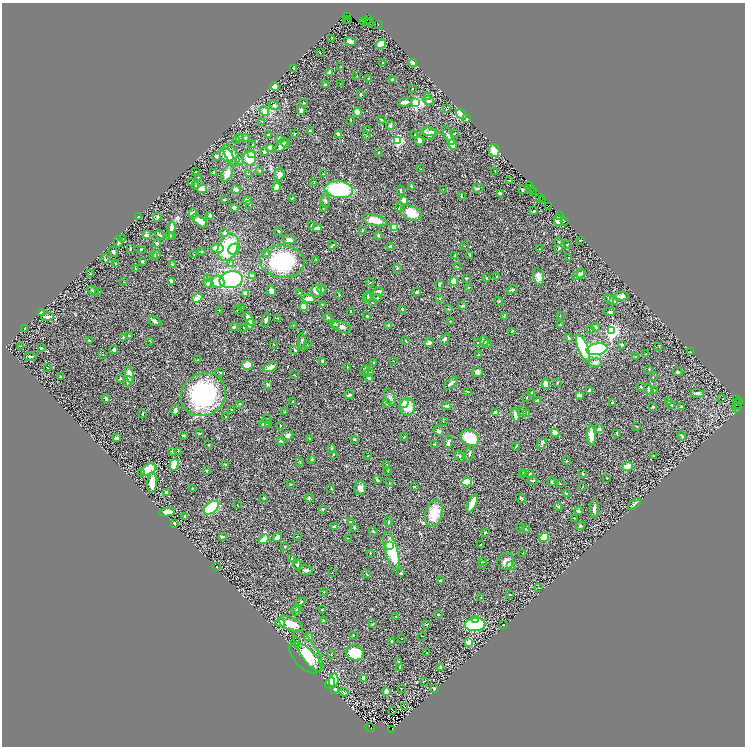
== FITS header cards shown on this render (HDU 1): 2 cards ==
NAXIS1  =                 1485
NAXIS2  =                 1488

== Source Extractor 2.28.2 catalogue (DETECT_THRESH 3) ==
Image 1485 x 1488 px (HDU 1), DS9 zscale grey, zoomed out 1/2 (1 PNG px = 2 x 2 image px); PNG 747 x 748 px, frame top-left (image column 1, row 1487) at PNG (2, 3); each listed source drawn as its Kron ellipse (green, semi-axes under 4 px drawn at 4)
Background 0.719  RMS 0.031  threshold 0.0922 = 3 sigma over >= 5 px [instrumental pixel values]
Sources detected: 569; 64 cannot appear on this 1/2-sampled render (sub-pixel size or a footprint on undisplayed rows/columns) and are neither listed nor drawn; of the other 505, the 500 brightest by FLUX_AUTO listed and drawn (5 fainter detections omitted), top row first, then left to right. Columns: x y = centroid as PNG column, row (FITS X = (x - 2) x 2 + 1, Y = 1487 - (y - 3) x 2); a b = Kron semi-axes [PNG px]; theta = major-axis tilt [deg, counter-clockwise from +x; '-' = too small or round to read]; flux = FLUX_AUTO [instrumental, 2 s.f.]
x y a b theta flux
348 16 2 1 - 5.5
369 19 2 1 - 14
346 20 3 2 - 110
349 21 2 1 - 44
367 21 3 1 - 110
364 22 3 1 - 95
369 22 4 2 - 49
378 25 3 1 - 28
332 38 2 1 - 1.7
350 42 6 4 -22 17
381 44 5 4 - 59
320 53 2 1 - 1.5
383 63 2 1 - 3
413 63 4 4 - 9.6
341 67 3 2 - 4.6
294 68 2 2 - 2.6
330 72 3 3 - 27
357 76 2 2 - 2.6
368 79 2 2 - 3.8
392 79 3 3 - 8.8
340 84 2 2 - 1.9
325 85 3 2 - 4.3
275 86 4 3 - 38
413 89 2 1 - 3
361 94 2 2 - 8.1
427 96 4 3 - 20
429 101 5 4 - 18
303 102 3 2 - 3.1
404 102 7 3 4 33
416 103 4 3 - 1000
274 105 6 3 -33 9.7
446 109 2 2 - 3.3
301 110 4 4 - 23
264 111 5 4 - 53
357 112 4 4 - 42
461 114 6 4 -33 110
381 119 4 2 - 3.8
467 119 4 3 - 4.2
351 120 4 1 - 2.9
262 121 3 2 - 3.4
390 125 4 3 - 14
368 130 2 2 - 1.6
310 131 3 2 - 8.7
430 132 8 4 -8 17
428 133 8 6 -7 21
295 134 2 2 - 4.5
338 134 3 3 - 18
454 134 3 2 - 2.3
268 135 3 2 - 9.1
414 135 2 1 - 1.6
448 135 10 3 -62 17
366 136 2 2 - 2
240 137 3 2 - 7
245 138 3 3 - 9.7
279 138 3 3 - 6.9
237 141 3 2 - 3.2
398 141 3 3 - 850
420 141 5 4 - 18
252 144 2 2 - 2.6
286 144 4 3 - 9.2
282 145 8 4 55 32
452 145 5 3 - 60
269 147 3 2 - 28
494 150 6 5 - 52
264 151 3 2 - 14
379 152 2 2 - 2.8
251 153 2 2 - 45
226 155 8 6 -47 90
231 155 11 6 -60 52
216 156 3 2 - 17
249 158 7 7 - 120
239 160 5 3 - 8.7
421 169 2 2 - 2.8
260 171 3 2 - 2.5
495 171 2 1 - 1.8
195 172 2 2 - 4.3
214 173 3 2 - 12
227 173 9 5 60 53
249 174 2 2 - 5.3
279 174 6 5 - 31
323 174 3 2 - 4.3
198 177 3 2 - 2.7
509 180 2 2 - 1.7
191 183 3 2 - 8.7
314 183 3 2 - 3.4
195 185 3 2 - 2.9
530 185 2 1 - 4.8
412 186 3 3 - 4.6
276 187 5 3 - 47
478 188 5 3 - 7.6
202 189 5 4 - 49
443 189 2 1 - 1.7
531 189 3 1 - 7.1
236 190 5 3 - 24
339 190 14 8 -8 500
401 190 4 2 - 9
522 190 3 2 - 6.4
532 190 3 1 - 23
534 191 3 1 - 27
500 194 3 3 - 12
461 195 3 2 - 4.4
540 197 3 1 - 31
292 198 3 3 - 4.4
542 199 2 1 - 17
224 200 2 2 - 6.9
247 200 4 3 - 27
404 200 2 2 - 84
325 201 7 3 -82 9.2
250 204 3 2 - 4.1
548 206 2 1 - 15
234 208 3 3 - 14
399 208 4 3 - 6.9
323 209 2 1 - 3.1
534 211 3 2 - 6.8
193 213 5 4 - 17
411 213 11 7 -24 110
210 215 2 2 - 12
560 216 3 1 - 30
138 217 3 2 - 9.7
157 217 4 3 - 6.8
375 220 12 5 -14 66
558 220 6 4 -76 100
200 221 9 4 -39 33
565 221 2 1 - 4.2
311 226 4 2 - 5.4
171 227 5 2 - 42
394 227 3 2 - 160
317 228 4 3 - 22
362 230 3 3 - 4.5
278 231 3 3 - 5
224 233 3 3 - 8.9
146 235 2 2 - 50
160 235 5 3 - 5.4
378 235 3 3 - 14
170 236 4 3 - 6.6
172 236 2 2 - 3.5
123 239 2 1 - 1.6
289 240 7 4 -8 29
580 240 3 2 - 2
118 242 5 2 - 11
559 242 3 2 - 5.6
157 243 4 3 - 5.2
567 244 3 2 - 3.1
332 245 4 2 - 7.5
464 246 2 1 - 1.4
228 247 14 9 66 280
390 247 3 2 - 26
130 248 2 2 - 6.6
217 248 6 3 -10 45
141 249 3 2 - 3.6
234 249 6 5 - 67
539 249 2 1 - 2.1
559 249 4 3 - 5.8
114 252 5 3 - 9.1
201 252 2 2 - 13
194 254 3 3 - 3.4
267 254 4 3 - 5.4
156 255 3 2 - 23
455 255 3 2 - 5.5
470 255 4 2 - 4.6
153 256 2 1 - 1.8
569 257 3 2 - 3.5
105 259 5 2 - 4.5
316 259 4 2 - 5
142 261 3 3 - 10
282 262 22 16 -3 440
115 263 2 1 - 3.5
231 263 4 3 - 4.9
172 264 3 2 - 7.5
457 267 3 2 - 4.4
135 268 3 2 - 2.6
397 268 2 2 - 5.6
90 274 2 2 - 4.8
581 274 5 3 - 11
579 275 7 4 31 15
252 276 4 3 - 9.3
497 276 3 2 - 4.6
538 276 8 5 -78 44
467 278 3 2 - 4.3
486 278 2 2 - 2.7
207 279 4 3 - 13
231 280 12 8 10 730
123 281 3 1 - 2.2
171 281 3 2 - 19
454 281 4 3 - 96
218 282 6 6 - 140
370 282 4 2 - 3.1
208 283 4 4 - 24
439 284 4 3 - 7.4
469 288 2 2 - 5.9
322 289 4 3 - 8.6
512 290 5 3 - 8.5
93 291 6 3 -31 10
271 291 5 4 - 37
317 291 6 5 - 40
99 292 2 2 - 3.3
378 292 5 3 - 25
417 292 4 3 - 10
245 293 4 3 - 15
299 293 3 3 - 3.9
339 295 3 2 - 4.5
368 296 4 3 - 7.1
621 296 7 3 -2 19
197 298 5 3 - 50
368 298 5 4 - 6.7
377 298 3 2 - 7.4
309 299 7 4 -2 49
440 299 3 2 - 2.4
609 299 5 3 - 10
499 301 4 3 - 4.9
613 301 3 3 - 15
372 303 2 2 - 4.3
322 304 3 2 - 3.7
462 306 3 3 - 5.7
304 307 4 3 - 63
241 308 2 2 - 4.4
238 309 3 2 - 3.7
449 309 3 2 - 3.6
219 310 2 1 - 1.9
403 310 4 3 - 12
350 311 4 2 - 4.1
41 312 3 2 - 9.5
609 312 5 3 - 9.7
560 315 2 2 - 2
367 316 3 2 - 5.9
47 317 6 3 7 21
504 317 3 2 - 3.7
278 318 3 2 - 3.1
328 318 4 3 - 7.5
249 319 7 4 -58 46
266 320 7 3 80 10
155 321 7 4 -27 12
450 321 2 2 - 1.9
250 324 5 3 - 29
335 324 5 3 - 14
293 325 2 2 - 2.2
388 325 2 2 - 9.5
560 325 3 2 - 4.1
234 327 4 3 - 9.1
342 327 10 5 -20 25
596 327 4 3 - 13
25 328 3 2 - 5
243 328 2 2 - 3.4
591 329 3 2 - 2
512 331 3 2 - 2.7
612 331 3 3 - 1500
129 335 2 2 - 3.5
123 337 4 3 - 4.4
569 338 3 3 - 4.5
445 339 6 3 54 9.9
89 340 3 2 - 3.7
150 341 2 2 - 2.4
406 341 3 2 - 4.7
484 341 5 4 - 21
302 342 8 2 -79 9.3
429 343 5 3 - 13
478 343 3 3 - 4
274 344 2 2 - 5.6
487 344 3 2 - 3.6
307 345 3 2 - 3.7
621 345 4 3 - 8.7
20 346 2 2 - 1.9
659 346 3 2 - 2.8
41 348 3 3 - 4.8
583 348 14 5 -68 340
114 349 4 3 - 13
597 349 10 6 10 590
295 350 4 2 - 9.5
690 352 2 2 - 3.9
646 354 2 2 - 2.7
103 355 2 1 - 1.6
479 355 4 3 - 6.9
636 356 2 2 - 1.8
30 357 6 3 -7 7.1
198 359 3 2 - 3
322 361 3 2 - 8.4
394 361 2 2 - 1.8
374 363 3 2 - 4.9
596 363 6 4 1 14
247 365 6 4 6 63
271 367 7 3 22 43
347 367 2 2 - 3.2
47 368 2 1 - 1.7
649 369 2 2 - 3.8
365 370 5 3 - 11
477 372 5 5 - 17
678 372 5 4 - 7.8
220 373 3 2 - 3.1
369 373 4 3 - 5.7
130 374 8 4 -78 70
294 375 3 2 - 2
60 377 3 2 - 2.6
653 377 2 2 - 3.3
120 378 3 2 - 8.6
369 378 3 3 - 21
128 381 5 3 - 14
451 383 8 3 38 20
557 383 2 2 - 4.8
268 384 4 3 - 11
546 384 4 4 - 49
640 387 3 2 - 3.5
648 389 6 3 -72 9.4
654 390 2 2 - 2.3
467 391 3 3 - 4
589 391 4 3 - 14
532 392 3 2 - 4.6
697 393 6 3 -5 19
203 395 23 21 33 670
349 395 5 2 - 11
579 395 4 2 - 16
527 397 3 2 - 3.5
106 398 4 2 - 14
390 398 9 5 -65 17
722 398 2 1 - 32
737 399 3 2 - 17
537 401 4 3 - 16
669 401 3 2 - 4
292 402 2 2 - 2.4
612 402 3 3 - 3.7
739 402 3 2 - 11
404 403 5 4 - 34
240 404 3 3 - 3.4
387 404 3 3 - 5.8
671 404 4 2 - 7.2
737 405 2 2 - 100
447 406 4 3 - 15
682 406 4 2 - 4.4
739 406 2 1 - 390
407 407 9 7 79 97
653 407 4 2 - 3.4
231 409 2 2 - 2.9
736 409 4 2 - 33
175 410 5 3 - 19
523 411 5 3 - 9.2
285 412 3 2 - 2.3
496 412 2 2 - 28
143 414 3 2 - 8.5
526 414 2 2 - 73
515 415 7 3 -76 19
226 417 2 2 - 2.6
267 419 4 3 - 4.6
443 421 3 2 - 2
264 424 5 4 - 16
269 425 4 2 - 3.5
281 426 2 1 - 3.9
637 427 3 2 - 2.7
599 429 4 3 - 6.5
438 431 6 4 -42 14
200 433 4 2 - 5.1
555 433 4 3 - 34
617 433 3 2 - 4
183 435 4 3 - 5.2
591 435 10 4 -88 50
288 436 6 4 25 16
682 436 4 3 - 8
404 437 4 2 - 3.8
117 438 3 2 - 20
470 438 10 7 -27 230
309 439 3 2 - 4.9
354 439 3 3 - 6.7
281 441 4 2 - 4.1
448 442 6 3 81 20
434 444 4 2 - 4.6
542 444 5 4 - 11
208 445 2 2 - 3.2
516 447 4 2 - 3.9
332 448 2 2 - 16
172 451 3 2 - 4.9
178 451 2 2 - 4.8
470 453 8 2 78 8.6
334 454 3 2 - 2.6
368 456 2 2 - 2.9
459 456 6 2 -56 6
653 456 2 1 - 2.1
312 459 3 2 - 10
566 461 3 2 - 3.6
300 462 3 2 - 3.2
387 464 4 2 - 3.5
174 465 6 4 75 84
225 465 4 3 - 5.6
627 466 6 4 23 45
149 469 8 5 27 120
206 470 3 3 - 5.2
388 471 2 2 - 2.6
142 473 3 3 - 5.9
523 473 3 2 - 3.2
583 473 3 2 - 3.1
529 474 2 1 - 3.9
523 475 3 2 - 2.9
606 478 3 2 - 1.9
377 480 3 3 - 10
532 481 5 2 - 4.4
467 482 5 4 - 95
552 482 4 2 - 4.8
152 483 10 4 86 93
389 483 2 2 - 2.7
560 483 2 2 - 2.4
291 484 3 2 - 2.9
414 487 3 2 - 3.6
583 487 3 1 - 2.3
360 488 7 5 89 36
193 489 2 2 - 8.6
331 489 3 2 - 2.5
166 492 3 3 - 14
566 494 4 2 - 9.4
264 498 3 2 - 3.5
309 498 4 3 - 7
521 498 5 3 - 5.6
472 503 9 3 65 130
634 504 7 3 41 15
237 505 2 2 - 3
558 507 4 3 - 4.8
211 508 9 5 38 370
594 508 9 3 88 21
322 509 2 2 - 6.9
578 511 4 3 - 9
167 512 8 4 6 32
434 513 14 8 75 130
185 516 3 2 - 5.4
574 518 3 2 - 2.6
350 522 3 3 - 4.4
388 522 5 3 - 6.1
174 523 3 2 - 11
580 526 4 3 - 6.7
335 527 3 2 - 21
354 527 2 2 - 7.6
521 527 2 2 - 3.1
526 529 3 2 - 3.5
373 532 4 2 - 5.7
485 532 4 2 - 3.5
222 536 4 2 - 10
277 537 5 4 - 35
297 537 3 2 - 2.8
544 537 5 3 - 100
348 538 2 2 - 2.2
264 539 5 3 - 61
481 544 2 2 - 2.4
389 546 4 3 - 130
285 547 2 2 - 6.5
391 551 19 6 -73 270
370 553 3 2 - 2.9
523 553 2 1 - 1.9
291 559 2 2 - 4.4
506 561 9 8 - 40
483 562 3 2 - 2.7
298 564 5 3 - 8.1
482 565 2 2 - 3.1
511 566 3 2 - 210
217 567 2 1 - 2.1
306 570 7 5 -9 14
332 572 2 2 - 1.9
401 573 4 3 - 7
366 574 3 2 - 2.6
440 580 3 3 - 6.9
538 587 2 1 - 2.2
324 592 2 2 - 2.2
510 595 2 2 - 3.3
481 597 2 2 - 3.1
301 602 4 3 - 6.5
297 608 4 3 - 7.7
322 610 2 2 - 7.8
296 611 5 4 - 10
438 615 3 2 - 4
396 617 3 2 - 1.6
476 619 2 2 - 190
323 621 3 3 - 4.8
280 623 5 4 - 28
291 624 13 6 -25 71
373 624 2 2 - 2.3
426 624 3 2 - 2.8
475 625 10 6 5 450
503 625 2 2 - 6
353 635 2 2 - 3.6
422 636 4 2 - 2.5
308 637 4 4 - 13
402 639 2 2 - 2.1
391 641 3 2 - 4.9
296 642 5 3 - 6.9
469 642 2 2 - 120
308 651 24 8 -58 110
355 653 9 7 -14 180
427 653 2 2 - 3
331 655 2 1 - 1.9
305 658 20 10 -44 140
398 661 3 2 - 2.9
440 667 2 2 - 7.9
400 668 4 3 - 4
364 678 3 3 - 20
334 680 7 4 85 180
425 681 4 2 - 2.9
330 683 6 4 54 120
401 688 2 1 - 2.2
434 688 3 2 - 4.8
335 689 3 3 - 11
386 691 4 3 - 26
344 692 4 3 - 4.4
405 707 3 2 - 2.5
393 710 4 2 - 3.5
370 727 5 1 - 81
392 729 2 1 - 45
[5 fainter detections neither listed nor drawn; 64 sub-pixel or undisplayed-footprint detections neither listed nor drawn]